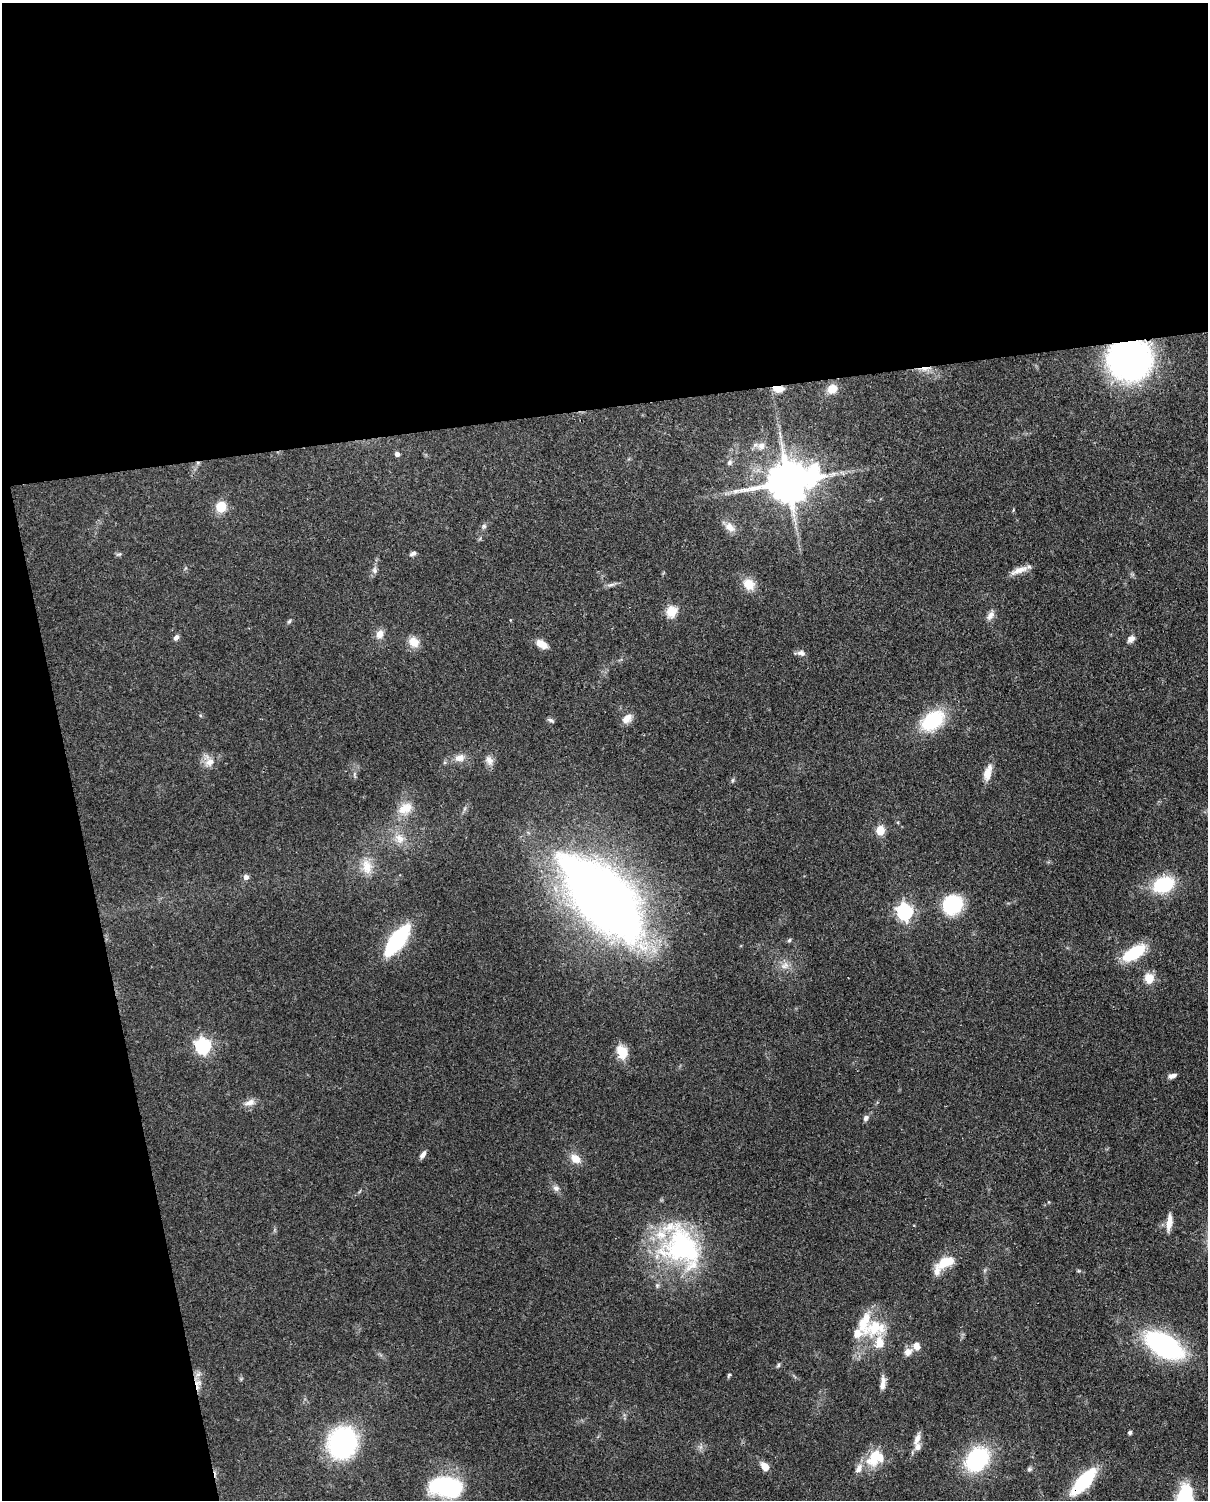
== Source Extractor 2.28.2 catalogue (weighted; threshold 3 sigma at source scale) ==
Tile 1 of 4 x 3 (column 1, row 1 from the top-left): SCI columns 90-1295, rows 3149-4646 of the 5005 x 4911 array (HDU 1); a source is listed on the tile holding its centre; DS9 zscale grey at full resolution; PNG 1210 x 1502 px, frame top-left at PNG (2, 3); no overlay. Shown black and unused: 33% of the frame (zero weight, under 3 of 4 exposures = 7% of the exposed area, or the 3 px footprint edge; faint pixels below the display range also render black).
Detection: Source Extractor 2.28.2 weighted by HDU 2 'WHT'; one run over the whole footprint, this tile lists its part. Background 0.105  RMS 0.0041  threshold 0.0186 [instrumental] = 3 sigma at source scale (4.5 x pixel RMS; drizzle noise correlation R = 1.50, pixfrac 1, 0.05/0.05 arcsec/px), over >= 5 px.
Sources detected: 86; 2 inside a brighter object's white glare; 1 cosmic-ray / hot-pixel residue — not listed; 8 inside a brighter listed object's ellipse — not listed separately; the other 75 listed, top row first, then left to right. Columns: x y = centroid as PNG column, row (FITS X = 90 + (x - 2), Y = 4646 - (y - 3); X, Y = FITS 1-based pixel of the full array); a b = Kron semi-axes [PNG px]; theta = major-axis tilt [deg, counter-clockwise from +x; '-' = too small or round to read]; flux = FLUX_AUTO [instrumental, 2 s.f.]
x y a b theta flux
1130 360 30 27 7 150
925 369 15 5 7 2.7
778 389 12 6 -6 4.1
832 389 11 10 - 4.9
761 446 11 9 57 2.9
397 454 5 5 - 1.4
729 462 8 6 65 1.1
788 482 15 11 14 1600
221 507 13 11 70 6.7
484 526 6 6 - 0.88
730 527 16 10 -42 3.7
413 554 9 5 20 1.1
1019 570 26 7 20 3.8
374 571 8 6 -48 1.2
749 584 14 12 -45 6.3
611 585 11 3 15 1.2
671 611 6 5 - 24
991 615 13 8 57 2.2
289 621 6 5 - 0.64
380 634 10 9 - 3.2
176 637 8 6 57 1.3
1131 639 9 7 53 2.2
414 642 13 11 -42 5
542 644 13 8 -29 4.2
801 653 10 6 -14 1.8
627 718 13 9 41 3.8
551 720 10 4 -29 0.81
932 721 30 19 36 23
459 758 14 10 14 3.4
489 760 14 9 -67 2.5
210 762 14 11 38 4
988 773 21 9 75 4.5
733 780 6 4 71 0.6
405 808 19 12 23 7
880 830 5 5 - 16
400 839 15 11 -38 5
367 866 22 12 -82 6.5
246 877 5 5 - 2.1
1163 885 21 14 21 24
603 898 70 30 -47 540
952 904 20 18 37 24
905 912 7 6 - 110
397 940 29 11 53 47
789 940 6 5 - 0.62
1134 953 23 10 32 20
785 966 13 7 19 2.6
1149 978 13 12 - 5.1
203 1046 7 6 - 110
622 1052 16 12 -72 7.3
1172 1076 11 5 19 1.7
250 1102 16 8 17 2.7
866 1118 7 6 - 1.3
423 1154 10 5 56 1.6
575 1158 14 10 -41 4.3
556 1188 9 7 -31 1.6
1169 1222 21 6 83 4.1
681 1247 62 45 -51 70
943 1264 16 12 70 6.7
875 1328 33 21 12 17
1164 1345 30 16 -32 87
916 1346 9 8 - 2.8
908 1352 11 8 35 2.8
778 1365 6 5 - 0.66
729 1375 7 4 58 0.63
883 1383 17 6 83 2.8
1130 1432 4 4 - 0.99
917 1439 17 7 68 3.1
342 1443 22 20 69 82
874 1457 22 13 61 12
977 1459 19 14 52 53
765 1466 9 6 -50 4.5
1029 1469 7 5 21 0.82
1083 1482 23 8 48 42
446 1487 39 23 -9 41
1185 1500 29 16 80 28
Overlapping masked pixels (flux is a lower limit): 4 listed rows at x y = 1130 360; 925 369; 778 389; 1083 1482
Isophote crosses this tile's border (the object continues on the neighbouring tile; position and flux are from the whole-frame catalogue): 1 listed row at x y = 1185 1500